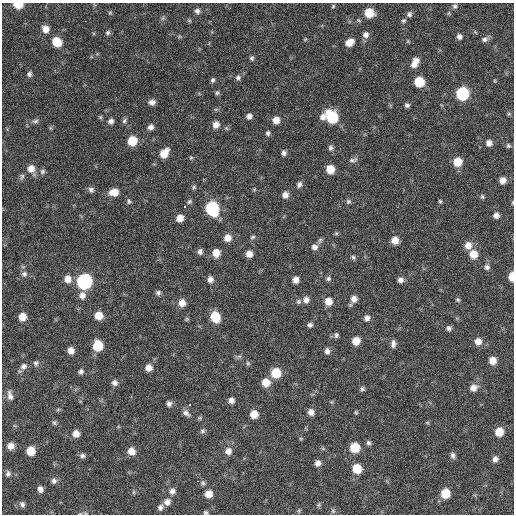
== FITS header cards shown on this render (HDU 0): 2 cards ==
NAXIS1  =                  512 / Axis length
NAXIS2  =                  512 / Axis length

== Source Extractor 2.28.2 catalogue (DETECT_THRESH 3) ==
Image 512 x 512 px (HDU 0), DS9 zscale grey, 1 PNG px = 1 image px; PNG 516 x 516 px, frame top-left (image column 1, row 512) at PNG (2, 3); no overlay
Background 193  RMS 14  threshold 42.9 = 3 sigma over >= 5 px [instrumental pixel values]
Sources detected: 162; all 162 listed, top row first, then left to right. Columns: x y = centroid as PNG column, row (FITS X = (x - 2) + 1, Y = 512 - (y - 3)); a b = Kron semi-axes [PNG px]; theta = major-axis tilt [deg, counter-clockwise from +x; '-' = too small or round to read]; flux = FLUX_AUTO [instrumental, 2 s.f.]
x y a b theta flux
18 5 7 5 -4 21000
333 6 5 4 - 1100
455 6 7 6 - 2300
197 11 7 6 - 3000
110 13 5 4 - 1100
369 13 7 7 - 22000
409 14 7 6 - 2900
163 18 6 4 71 1600
85 21 2 2 - 2200
403 21 6 5 - 1700
46 29 8 7 - 7700
108 33 6 6 - 2000
366 35 8 7 - 4200
459 36 6 6 - 3300
305 39 6 3 19 870
484 39 9 6 13 3400
57 42 8 7 - 21000
349 42 7 6 - 9800
252 58 6 5 - 1800
415 63 12 7 65 8600
29 74 7 6 - 2400
238 77 6 6 - 2500
213 80 6 5 - 1800
419 82 7 7 - 29000
217 93 6 5 - 1600
462 94 8 7 - 88000
152 102 8 6 -2 4100
407 105 6 5 - 2400
509 114 6 3 -18 1100
249 116 6 6 - 3900
323 117 8 7 - 4800
332 117 10 7 -55 54000
276 120 7 7 - 8600
35 121 9 5 2 2500
111 121 6 6 - 3600
124 121 8 5 61 2000
216 125 8 7 - 6000
151 127 7 6 - 4000
268 133 6 5 - 2200
132 141 7 7 - 23000
489 143 7 6 - 5000
508 146 6 5 - 1600
331 148 6 6 - 2400
164 153 9 7 54 14000
284 153 6 5 - 2800
191 157 6 4 1 1200
353 160 13 5 15 3100
457 162 7 7 - 16000
31 169 9 9 - 8100
330 169 7 6 - 15000
42 171 8 7 - 2400
22 176 9 5 72 2200
503 180 7 6 - 6200
299 184 7 5 58 3000
194 187 5 5 - 1700
91 190 8 7 - 3000
114 192 9 7 8 12000
285 195 7 6 - 5300
482 196 6 5 - 1600
129 201 8 5 -80 1900
348 201 7 6 - 2100
440 201 5 4 - 1300
189 202 7 6 - 1900
513 203 6 3 82 920
184 207 3 2 - 3100
212 209 9 8 - 110000
496 215 6 6 - 4200
180 218 6 6 - 8900
336 233 5 5 - 1300
253 237 7 4 27 1700
227 238 8 8 - 7900
395 240 7 6 - 9000
468 245 8 8 - 7900
314 247 8 7 - 4400
200 252 7 6 - 3300
216 253 8 7 - 11000
249 254 6 6 - 6700
473 254 8 8 - 12000
353 257 6 6 - 1900
487 267 7 7 - 2900
24 274 8 8 - 3100
512 276 7 4 89 16000
68 279 9 8 - 8300
210 279 7 6 - 4600
328 279 6 6 - 2100
296 280 6 5 - 6000
401 280 6 6 - 4200
84 281 8 8 - 190000
158 293 6 6 - 2400
82 295 9 8 - 5900
354 299 8 7 - 6000
306 300 7 7 - 4700
458 300 6 4 -16 1300
328 301 8 7 - 9100
299 302 6 6 - 2000
182 303 8 7 - 8000
98 316 7 7 - 12000
22 317 7 6 - 11000
215 317 9 7 -68 25000
367 318 7 6 - 3800
187 319 5 5 - 1300
310 325 6 5 - 2400
448 328 6 6 - 2700
336 335 7 6 - 2100
356 341 6 6 - 12000
478 341 8 7 - 7400
393 344 9 6 85 3800
98 346 8 7 - 27000
71 351 6 6 - 6300
327 351 7 5 -82 3700
493 360 7 7 - 10000
36 363 8 7 - 2500
248 363 6 5 - 1500
23 366 9 8 - 4000
149 368 7 6 - 7000
81 371 6 5 - 2700
276 373 8 8 - 24000
266 382 8 8 - 12000
114 383 7 6 - 3700
473 388 9 8 - 6700
362 389 6 5 - 1900
10 396 13 6 -75 5000
231 401 6 6 - 4700
169 404 7 6 - 3200
190 405 3 3 - 3600
311 412 7 6 - 5300
356 412 5 4 - 1200
186 413 11 7 -42 3900
254 414 7 7 - 12000
200 418 6 5 - 1400
54 423 7 5 -88 1800
203 431 6 6 - 2000
499 432 7 7 - 15000
76 434 7 6 - 7400
368 443 7 6 - 2200
10 446 7 7 - 6400
355 448 7 7 - 25000
31 451 7 6 - 16000
131 451 7 7 - 8400
228 451 9 8 - 5800
172 452 2 2 - 3400
453 455 8 5 -73 2900
82 456 7 6 - 2700
495 459 7 6 - 4100
318 463 6 6 - 4700
357 469 7 7 - 21000
8 474 8 6 79 2800
54 481 8 7 - 3400
197 481 2 2 - 2300
203 483 7 5 -77 2100
40 489 6 5 - 4200
172 491 9 8 - 4500
133 492 6 4 89 1200
445 493 7 7 - 22000
209 494 7 7 - 9500
167 502 9 8 - 5300
22 504 8 6 -64 2800
318 505 6 5 - 1600
160 507 7 6 - 3400
299 511 6 5 - 1300
333 511 6 6 - 1800
205 512 5 5 - 1600
At the frame edge (FLAGS 8, measured only in part): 4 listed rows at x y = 18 5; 513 203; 512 276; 205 512